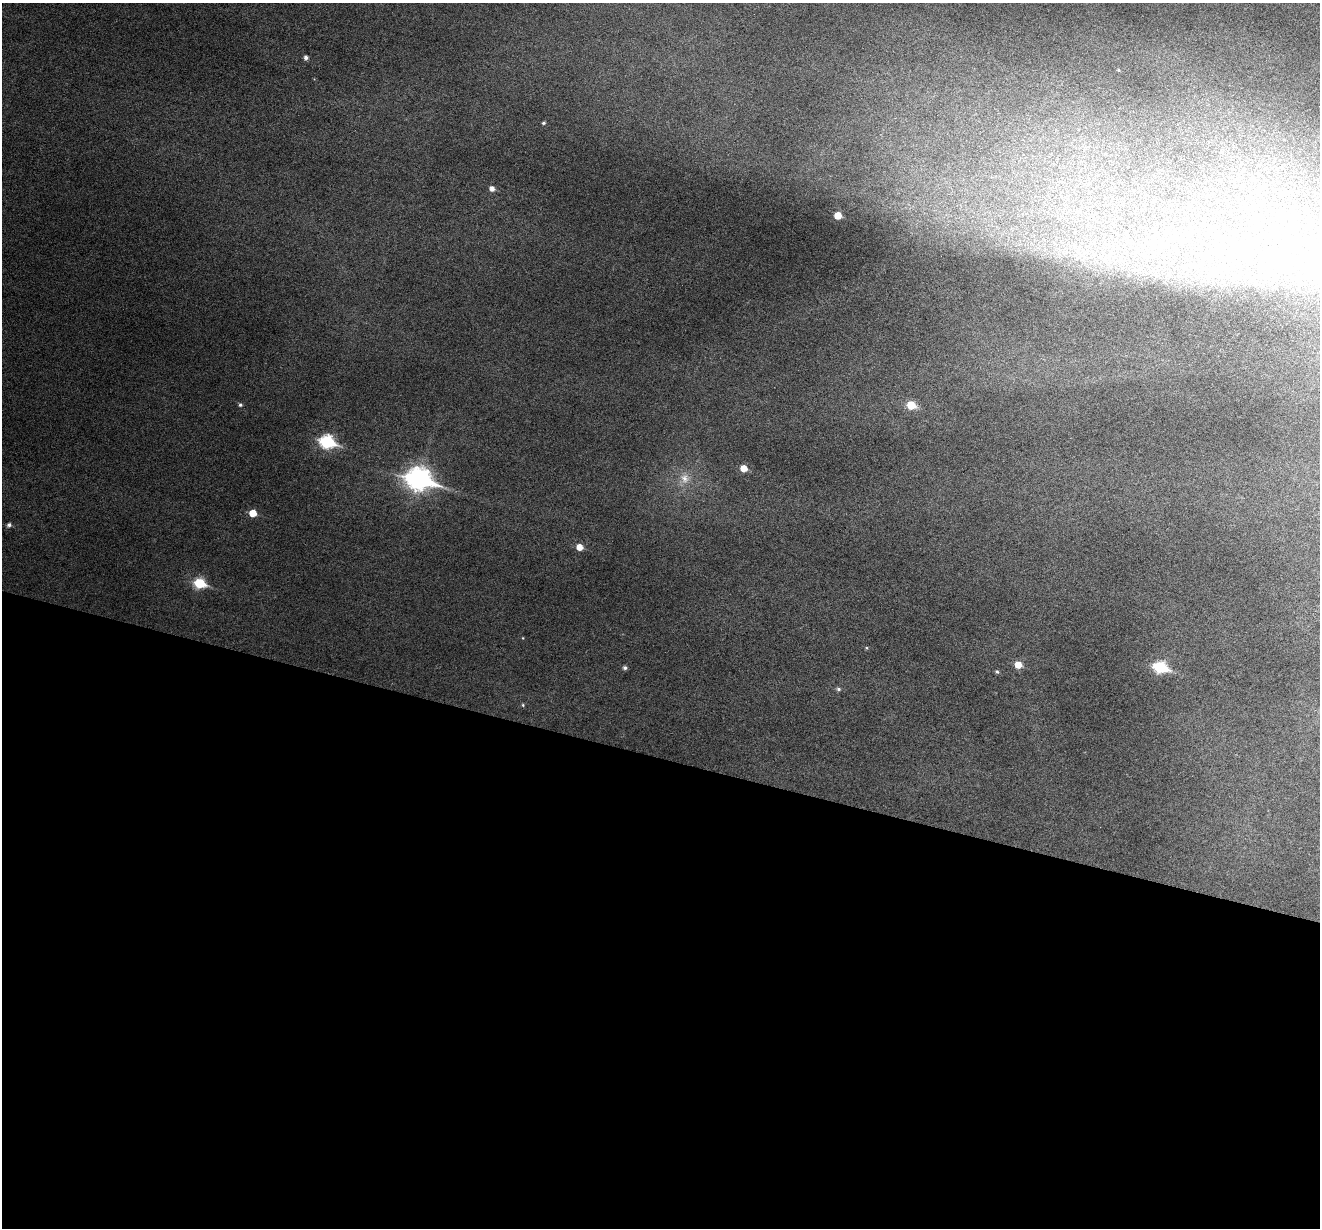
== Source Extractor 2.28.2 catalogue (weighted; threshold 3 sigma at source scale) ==
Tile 14 of 4 x 4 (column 2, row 4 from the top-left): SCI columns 1322-2639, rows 256-1481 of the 5274 x 5288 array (HDU 1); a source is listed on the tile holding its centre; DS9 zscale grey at full resolution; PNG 1322 x 1230 px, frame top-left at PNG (2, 3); no overlay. Shown black and unused: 38% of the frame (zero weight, under 3 of 6 exposures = <1% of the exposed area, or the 3 px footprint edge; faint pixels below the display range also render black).
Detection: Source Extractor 2.28.2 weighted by HDU 2 'WHT'; one run over the whole footprint, this tile lists its part. Background 0.0517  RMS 0.0057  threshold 0.0233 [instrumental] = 3 sigma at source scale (4.09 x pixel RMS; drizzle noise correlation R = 1.36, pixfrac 0.8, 0.05/0.05 arcsec/px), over >= 5 px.
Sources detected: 36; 4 inside a brighter object's white glare — not listed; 1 inside a brighter listed object's ellipse — not listed separately; the other 31 listed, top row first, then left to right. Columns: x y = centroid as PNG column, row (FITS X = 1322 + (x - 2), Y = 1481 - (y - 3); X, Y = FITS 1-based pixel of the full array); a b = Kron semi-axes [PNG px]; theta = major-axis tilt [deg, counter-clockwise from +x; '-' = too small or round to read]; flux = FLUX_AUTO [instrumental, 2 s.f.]
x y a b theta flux
306 58 5 5 - 1.7
1119 70 3 3 - 0.45
543 123 4 3 - 0.79
492 188 6 5 - 2.9
838 215 5 5 - 8.3
1079 253 14 5 -36 4.1
1109 262 7 4 18 1.8
1262 269 14 9 0 7.8
1317 269 34 28 -54 46
1150 272 21 7 -27 8.2
1185 274 25 10 -18 14
1212 276 30 22 55 32
1239 276 21 7 79 6.9
240 405 5 5 - 1
911 405 6 6 - 15
327 442 8 7 - 71
744 468 5 5 - 7.5
685 478 15 13 -77 6.8
419 479 12 9 -16 370
253 513 5 5 - 9.1
9 525 5 5 - 1.6
580 547 6 5 - 5.9
200 583 7 6 - 33
523 638 4 3 - 0.35
866 648 5 4 - 0.59
1018 665 6 6 - 7.5
1160 667 8 6 -15 53
625 668 5 5 - 1.3
997 671 6 4 -46 0.84
838 689 6 5 - 1.1
523 705 5 4 - 0.67
Isophote crosses this tile's border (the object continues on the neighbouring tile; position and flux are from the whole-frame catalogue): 1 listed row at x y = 1317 269